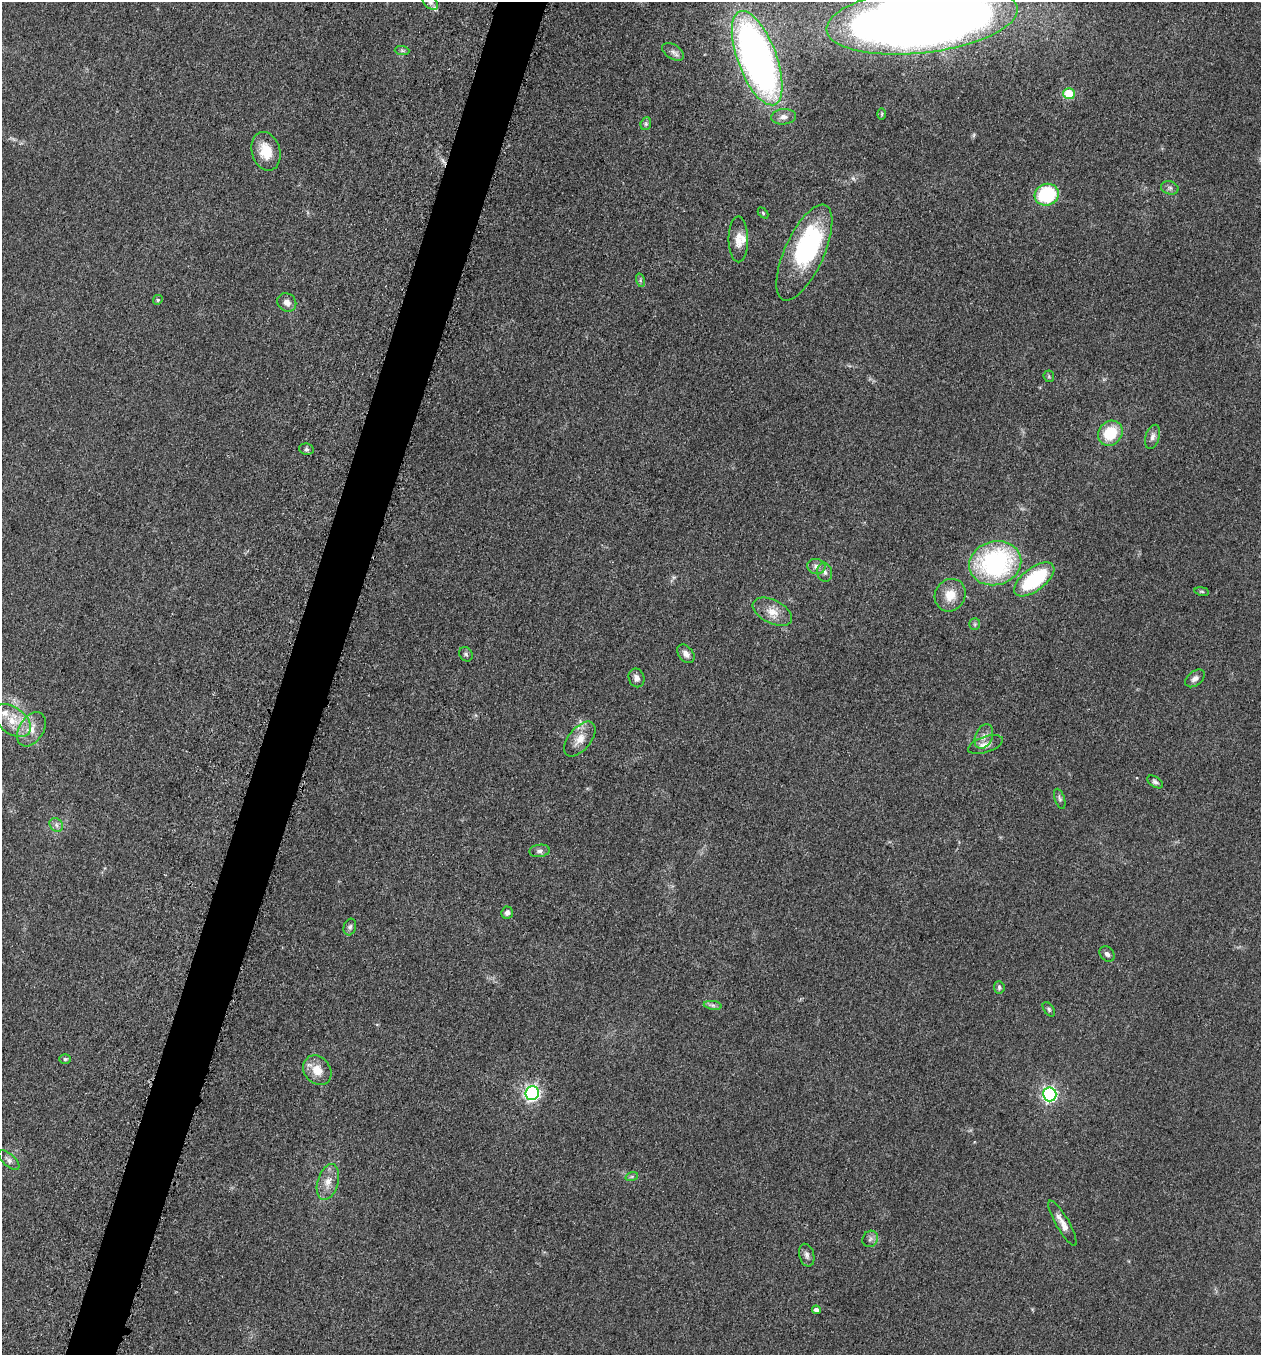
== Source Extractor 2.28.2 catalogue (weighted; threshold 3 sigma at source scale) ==
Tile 7 of 4 x 4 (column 3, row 2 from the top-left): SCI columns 2714-3972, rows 2725-4077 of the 5509 x 5463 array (HDU 1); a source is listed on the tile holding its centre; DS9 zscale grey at full resolution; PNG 1263 x 1357 px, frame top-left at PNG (2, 2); each listed source drawn as its Kron ellipse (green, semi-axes under 4 px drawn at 4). Shown black and unused: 4% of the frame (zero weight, under 3 of 5 exposures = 3% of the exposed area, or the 3 px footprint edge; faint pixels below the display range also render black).
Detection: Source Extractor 2.28.2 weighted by HDU 2 'WHT'; one run over the whole footprint, this tile lists its part. Background 0.0603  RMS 0.0062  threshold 0.028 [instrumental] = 3 sigma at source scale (4.5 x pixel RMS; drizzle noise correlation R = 1.50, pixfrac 1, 0.05/0.05 arcsec/px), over >= 5 px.
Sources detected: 64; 1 inside a brighter object's white glare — neither listed nor drawn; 3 inside a brighter listed object's ellipse — not listed separately; the other 60 listed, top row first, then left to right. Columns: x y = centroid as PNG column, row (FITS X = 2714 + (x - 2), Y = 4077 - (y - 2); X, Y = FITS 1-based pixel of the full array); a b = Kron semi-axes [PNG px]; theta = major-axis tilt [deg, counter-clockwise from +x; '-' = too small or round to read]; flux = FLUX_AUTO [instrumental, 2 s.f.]
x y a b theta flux
430 2 9 6 -50 2.1
922 20 96 33 7 1200
402 50 7 4 -1 1.3
673 52 12 7 -32 2.6
757 58 50 19 -69 340
1069 94 6 5 - 18
882 114 6 4 89 0.74
784 117 12 7 4 3.5
646 124 6 5 - 1.2
266 151 20 14 -75 14
1170 188 9 6 -14 1.8
1047 195 12 11 - 44
763 213 6 4 -46 0.82
738 239 23 9 -89 7.3
804 252 52 19 66 80
640 280 7 4 -72 1.2
158 300 5 4 - 0.78
287 302 10 8 -39 3.7
1049 376 6 5 - 0.88
1110 433 13 11 48 22
1152 437 12 7 72 2.9
306 449 7 5 -12 1.4
995 563 26 22 14 100
816 566 9 7 -13 3.2
825 572 9 7 -83 2.6
1034 579 24 11 37 45
1202 591 7 3 -9 0.87
950 595 17 15 59 11
772 612 21 11 -27 8.4
975 624 6 5 - 1
466 654 7 6 - 1.5
686 654 10 7 -50 3.2
636 678 9 7 -70 3
1195 678 11 7 38 2.8
12 720 21 13 -36 13
31 729 19 12 57 8.5
984 736 13 8 67 4
580 739 20 11 51 7.5
985 745 18 8 18 4.5
1155 782 9 5 -33 1.6
1060 799 10 5 -72 1.4
56 825 7 6 - 2.1
539 851 10 6 6 2.4
507 913 6 5 - 2.4
350 927 8 6 71 1.8
1107 954 8 6 -49 2.1
999 987 6 5 - 1.4
713 1005 9 4 -8 1.6
1049 1009 8 5 -54 1.1
65 1059 5 5 - 1.2
317 1070 16 13 -50 9.1
532 1093 7 6 - 170
1050 1094 7 6 - 150
9 1160 13 6 -42 2.7
632 1176 6 4 19 0.86
328 1182 18 10 74 7
1062 1223 26 6 -60 6.1
870 1239 8 7 - 1.9
807 1255 11 7 -75 2.5
816 1310 4 4 - 2.7
Isophote crosses this tile's border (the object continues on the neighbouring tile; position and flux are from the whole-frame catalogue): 2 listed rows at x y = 430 2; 922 20